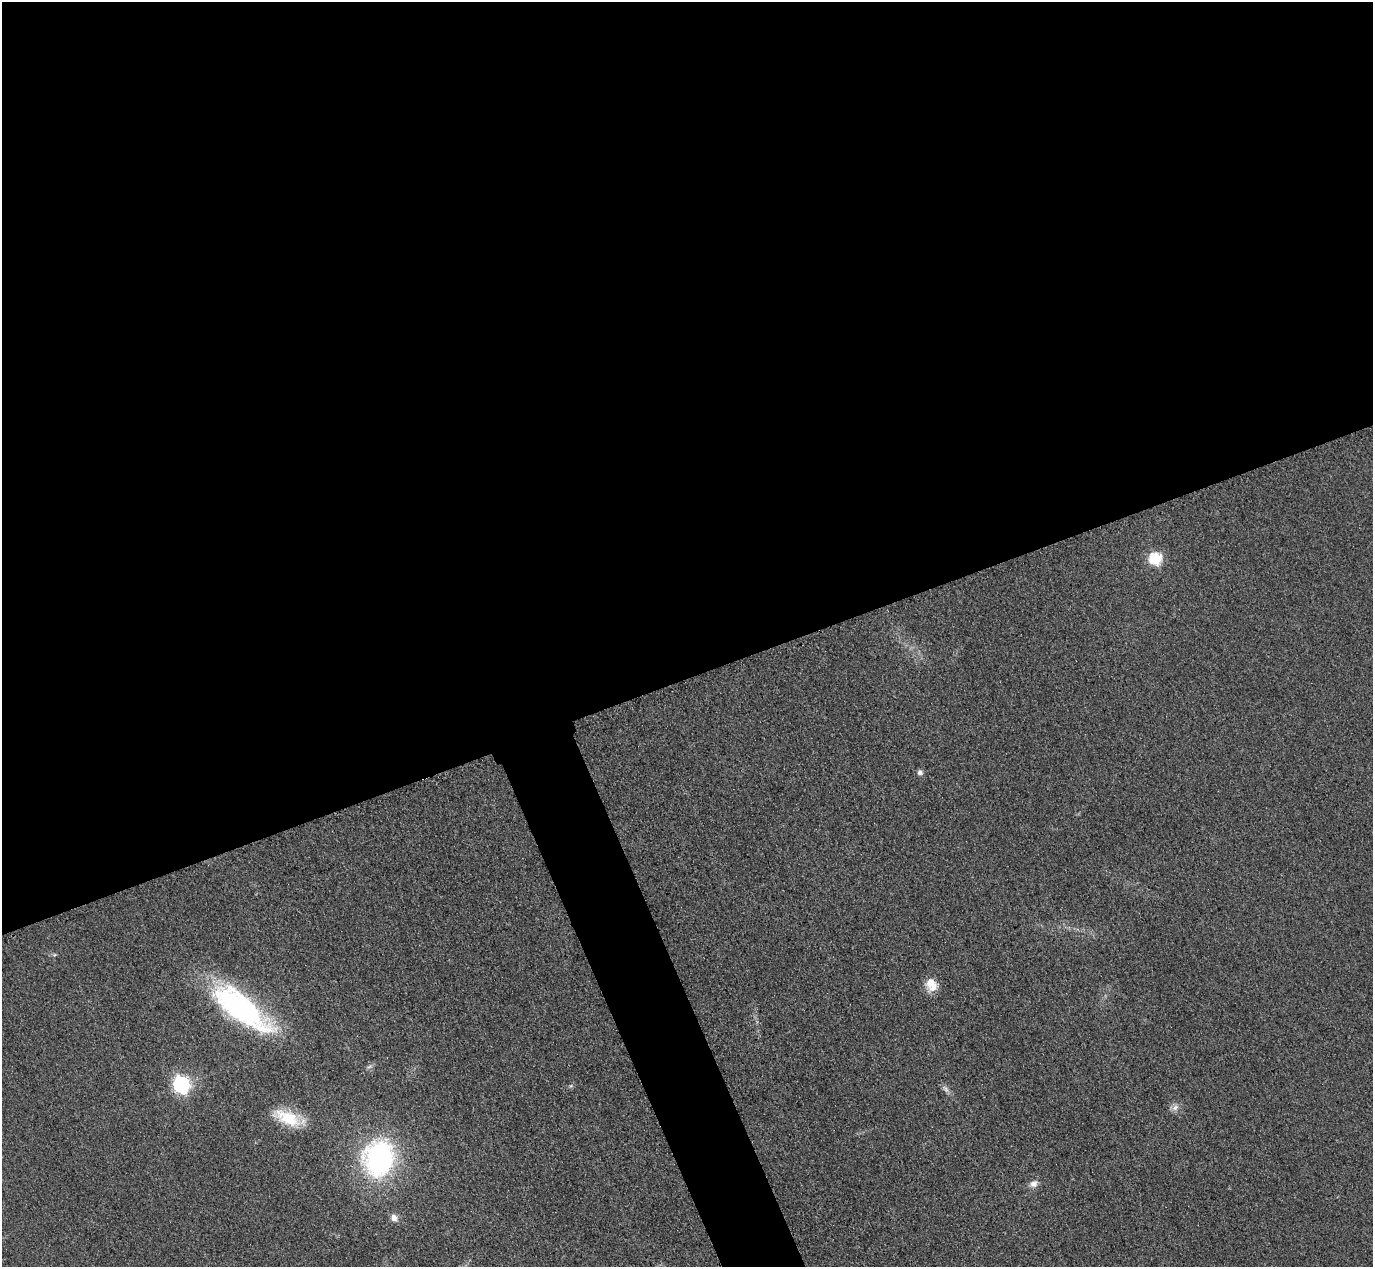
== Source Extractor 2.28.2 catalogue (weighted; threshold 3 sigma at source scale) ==
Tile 2 of 4 x 4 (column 2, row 1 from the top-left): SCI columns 1402-2772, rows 4097-5361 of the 5546 x 5533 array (HDU 1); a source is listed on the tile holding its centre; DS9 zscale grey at full resolution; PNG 1375 x 1269 px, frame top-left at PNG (2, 2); no overlay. Shown black and unused: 56% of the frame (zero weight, under 3 of 4 exposures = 3% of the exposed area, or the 3 px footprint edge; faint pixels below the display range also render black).
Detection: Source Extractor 2.28.2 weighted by HDU 2 'WHT'; one run over the whole footprint, this tile lists its part. Background 0.139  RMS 0.019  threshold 0.0852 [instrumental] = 3 sigma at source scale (4.5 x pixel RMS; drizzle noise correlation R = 1.50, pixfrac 1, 0.05/0.05 arcsec/px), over >= 5 px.
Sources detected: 11; all 11 listed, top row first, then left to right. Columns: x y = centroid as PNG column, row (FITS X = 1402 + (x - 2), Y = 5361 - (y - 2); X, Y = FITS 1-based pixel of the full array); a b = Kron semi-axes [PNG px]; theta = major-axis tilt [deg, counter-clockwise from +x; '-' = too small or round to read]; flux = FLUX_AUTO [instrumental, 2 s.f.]
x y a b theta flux
1155 559 6 6 - 200
920 772 7 6 - 6.1
931 984 18 12 -68 27
241 1008 70 25 -38 380
181 1085 7 7 - 610
946 1089 11 5 -45 6.7
1175 1107 10 7 49 8.4
287 1118 33 15 -25 66
379 1158 31 25 81 380
1034 1184 11 9 31 11
394 1218 9 8 - 11